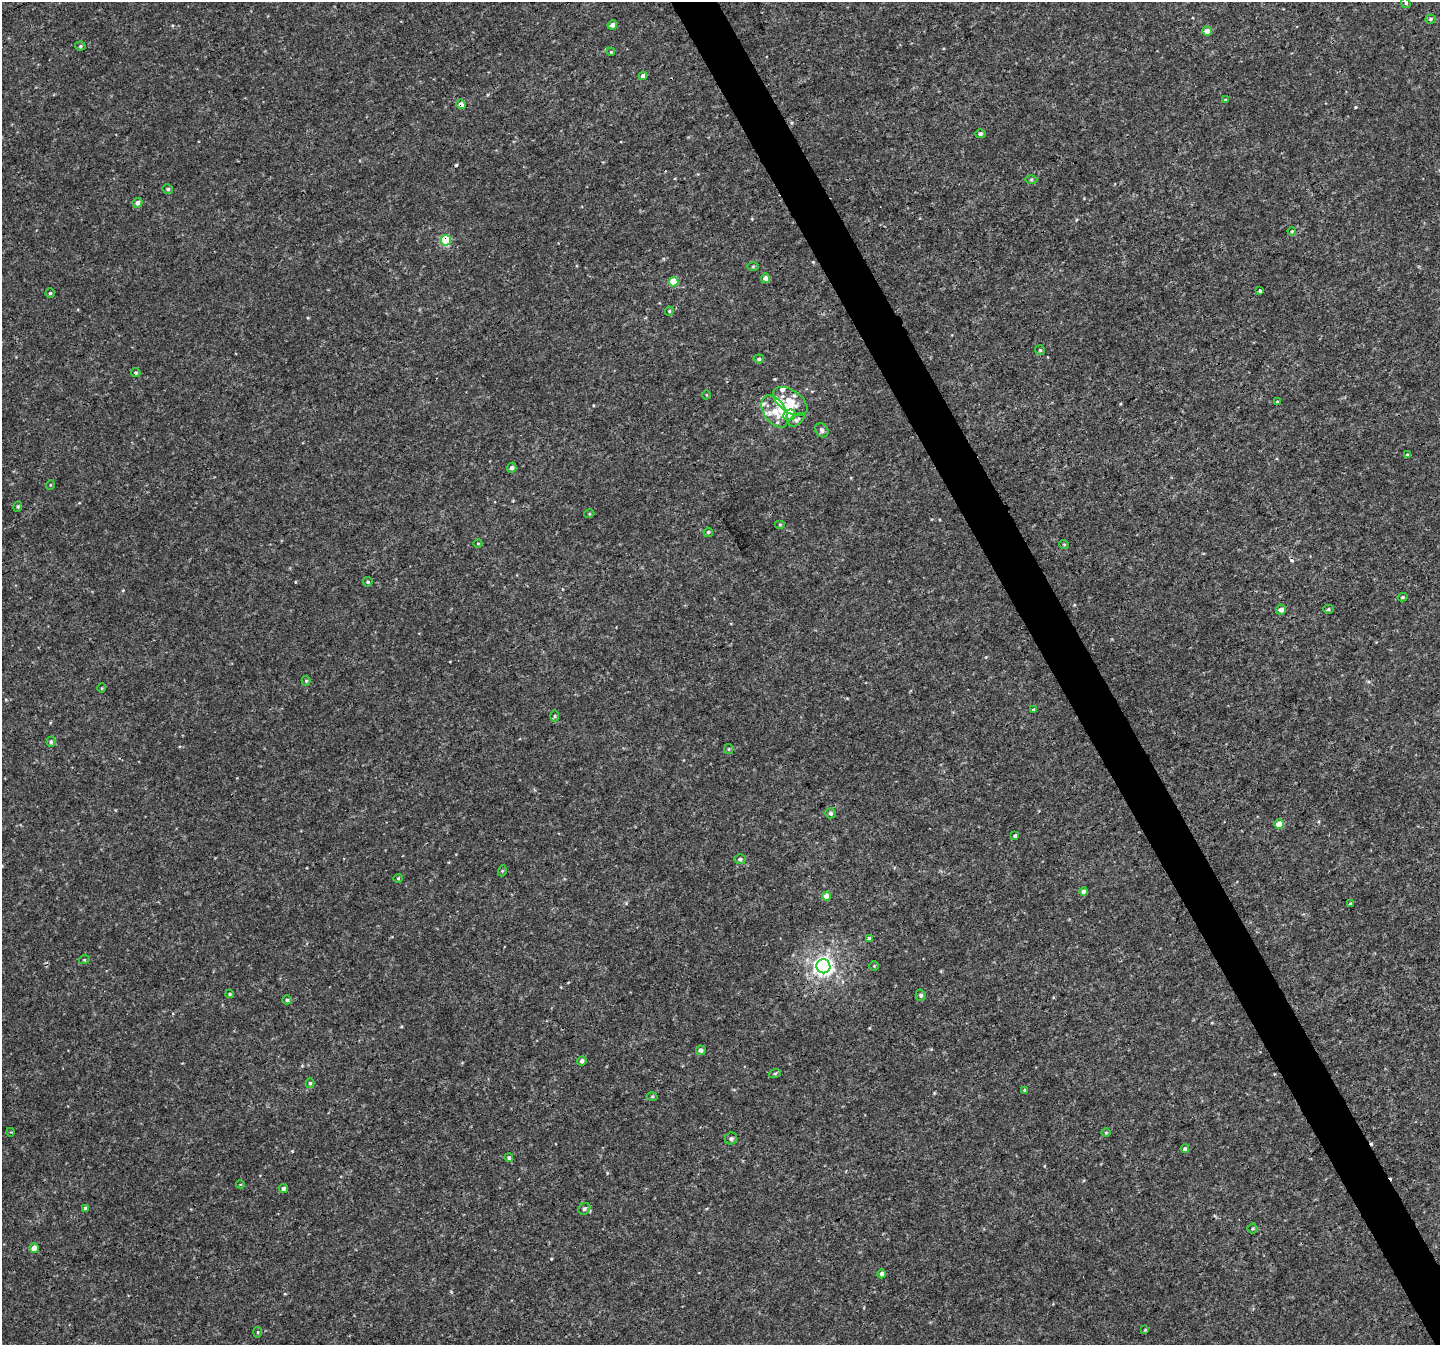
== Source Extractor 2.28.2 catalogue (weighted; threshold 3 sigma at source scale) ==
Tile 6 of 4 x 4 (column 2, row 2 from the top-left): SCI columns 1442-2879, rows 2794-4136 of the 5761 x 5647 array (HDU 1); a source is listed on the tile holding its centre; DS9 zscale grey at full resolution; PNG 1442 x 1347 px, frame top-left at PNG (2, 2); each listed source drawn as its Kron ellipse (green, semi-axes under 4 px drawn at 4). Shown black and unused: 3% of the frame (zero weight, under 3 of 4 exposures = <1% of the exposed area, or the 3 px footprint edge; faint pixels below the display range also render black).
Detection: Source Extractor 2.28.2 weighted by HDU 2 'WHT'; one run over the whole footprint, this tile lists its part. Background 0.00675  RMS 0.0037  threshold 0.0166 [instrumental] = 3 sigma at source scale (4.5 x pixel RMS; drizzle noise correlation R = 1.50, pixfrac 1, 0.0396/0.0396 arcsec/px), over >= 5 px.
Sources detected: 99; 4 cosmic-ray / hot-pixel residue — neither listed nor drawn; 9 inside a brighter listed object's ellipse — not listed separately; the other 86 listed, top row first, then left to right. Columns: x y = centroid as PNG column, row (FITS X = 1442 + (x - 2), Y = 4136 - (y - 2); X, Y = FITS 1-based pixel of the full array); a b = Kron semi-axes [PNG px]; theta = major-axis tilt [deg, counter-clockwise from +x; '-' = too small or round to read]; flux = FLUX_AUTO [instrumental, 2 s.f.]
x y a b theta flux
1406 3 5 4 - 0.5
1431 19 5 4 - 0.68
612 25 5 4 - 2
1207 31 5 4 - 3.2
80 46 5 4 - 0.61
611 52 4 3 - 0.32
643 76 4 4 - 1.8
1225 100 4 3 - 0.55
461 104 5 4 - 2.3
980 134 5 4 - 1.1
1031 179 6 4 1 0.51
168 189 5 5 - 0.71
137 203 5 4 - 1.5
1292 231 4 3 - 0.33
446 240 5 5 - 17
753 267 6 4 1 0.42
766 278 5 4 - 2.2
673 282 5 5 - 10
1260 291 3 3 - 0.7
50 293 4 4 - 0.55
669 311 4 4 - 0.43
1040 350 5 5 - 0.54
759 359 5 4 - 0.76
136 373 5 4 - 0.55
706 395 4 3 - 0.27
790 401 19 11 -36 6.1
1277 402 4 4 - 0.36
775 412 18 11 -57 5
789 415 6 5 - 1.7
797 420 9 5 39 0.95
822 430 7 6 - 1.3
1408 455 4 3 - 0.94
512 468 5 4 - 1.1
50 485 5 3 - 0.3
18 507 5 4 - 0.47
589 514 5 3 - 0.32
780 524 5 3 - 0.37
708 532 5 4 - 0.67
478 543 4 3 - 0.26
1064 544 5 3 - 0.33
368 582 5 4 - 0.53
1403 597 5 3 - 0.47
1328 609 5 4 - 0.53
1281 610 5 5 - 1.5
306 681 5 4 - 0.52
102 688 5 3 - 0.27
1034 710 4 4 - 0.48
555 716 6 4 89 0.45
51 742 5 4 - 0.55
729 749 5 5 - 0.48
831 813 5 5 - 0.83
1279 824 5 5 - 4.9
1015 836 4 4 - 0.62
740 859 5 5 - 0.68
502 871 5 3 - 0.35
398 878 4 4 - 0.42
1084 892 4 4 - 2
826 896 4 4 - 3.7
1350 904 3 3 - 0.5
869 938 3 3 - 2.4
84 960 5 3 - 0.32
823 966 7 7 - 190
874 966 5 4 - 0.37
230 994 4 3 - 0.44
921 995 6 5 - 0.89
287 1000 5 4 - 0.64
701 1050 5 4 - 1.1
582 1061 5 4 - 1
775 1073 6 3 20 0.5
310 1083 5 4 - 0.55
1025 1090 4 4 - 0.54
652 1096 5 3 - 0.4
10 1132 4 3 - 0.3
1106 1132 5 3 - 0.35
731 1138 6 6 - 0.95
1185 1149 4 4 - 0.84
509 1158 4 4 - 0.67
240 1184 4 3 - 0.39
283 1188 4 4 - 0.79
85 1208 3 3 - 0.72
584 1209 6 5 - 0.86
1253 1229 5 5 - 0.5
34 1248 4 4 - 3.6
882 1274 4 4 - 0.97
1145 1330 4 4 - 0.31
258 1332 5 3 - 0.38
Overlapping masked pixels (flux is a lower limit): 3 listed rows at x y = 461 104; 446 240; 790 401